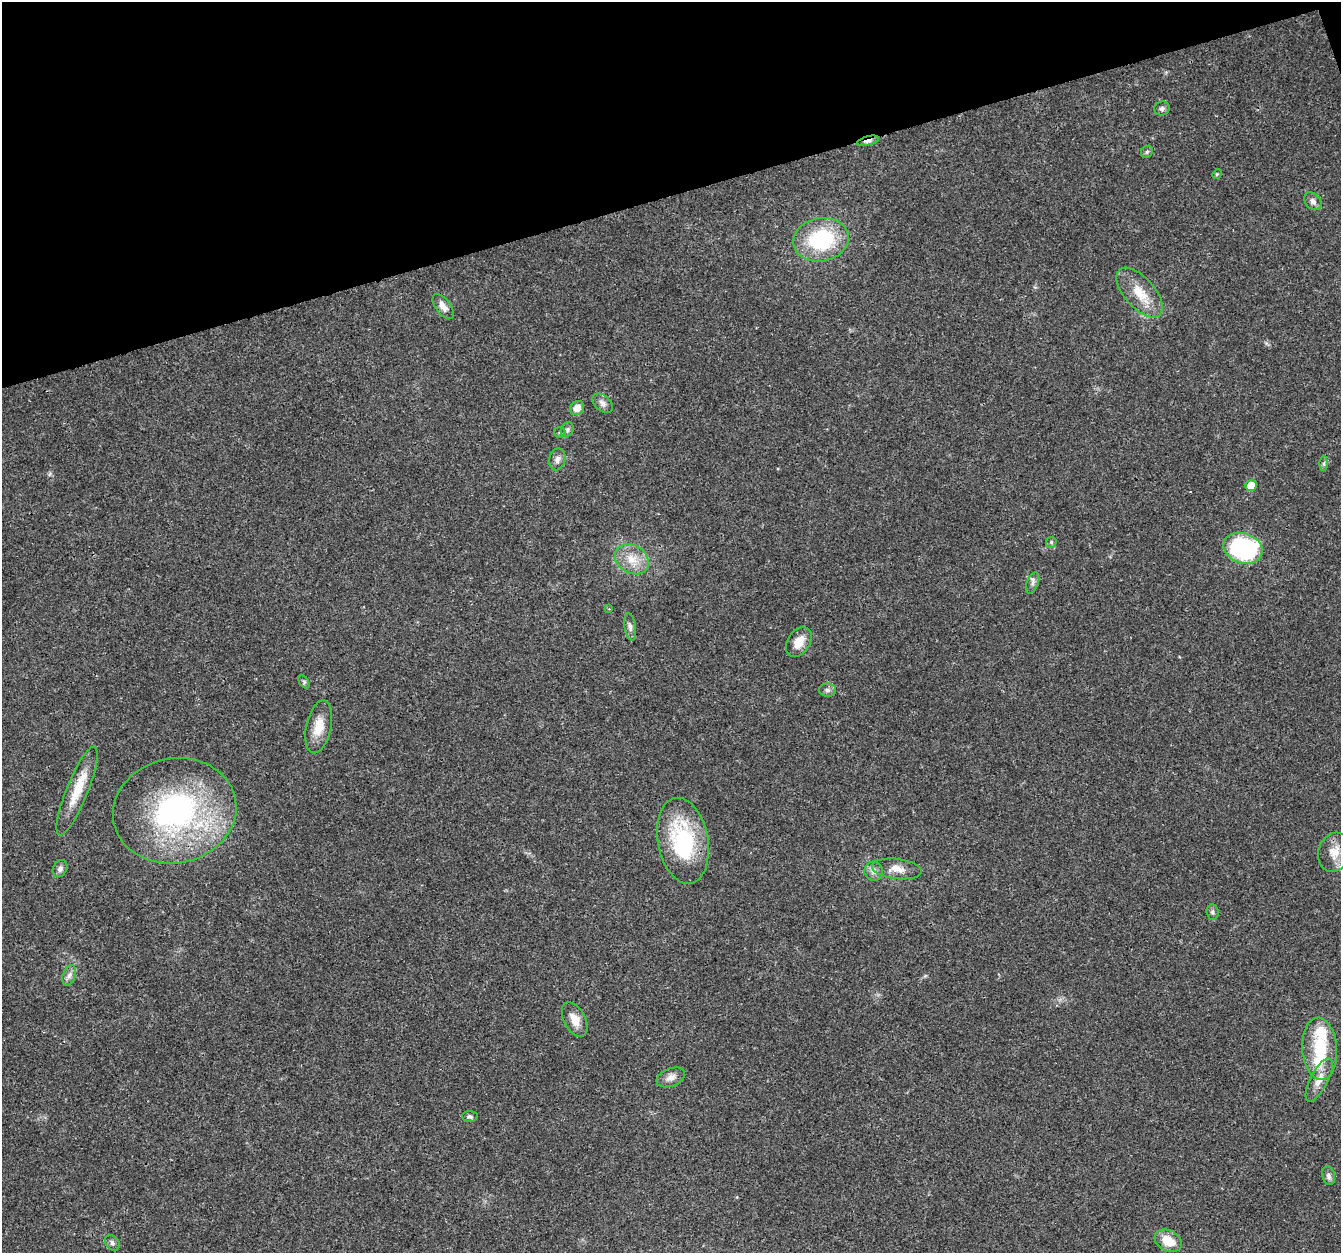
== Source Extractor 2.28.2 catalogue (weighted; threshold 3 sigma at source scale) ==
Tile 3 of 4 x 4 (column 3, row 1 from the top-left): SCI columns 2680-4018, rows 3868-5118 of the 5358 x 5181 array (HDU 1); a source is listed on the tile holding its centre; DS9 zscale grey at full resolution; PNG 1343 x 1255 px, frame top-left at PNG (2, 2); each listed source drawn as its Kron ellipse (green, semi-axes under 4 px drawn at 4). Shown black and unused: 16% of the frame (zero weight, under 3 of 4 exposures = <1% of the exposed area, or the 3 px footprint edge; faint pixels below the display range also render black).
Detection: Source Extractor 2.28.2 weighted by HDU 2 'WHT'; one run over the whole footprint, this tile lists its part. Background 0.0264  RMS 0.002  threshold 0.0088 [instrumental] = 3 sigma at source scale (4.5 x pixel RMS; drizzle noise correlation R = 1.50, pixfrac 1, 0.0396/0.0396 arcsec/px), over >= 5 px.
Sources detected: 46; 2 inside a brighter object's white glare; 1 cosmic-ray / hot-pixel residue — neither listed nor drawn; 1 inside a brighter listed object's ellipse — not listed separately; the other 42 listed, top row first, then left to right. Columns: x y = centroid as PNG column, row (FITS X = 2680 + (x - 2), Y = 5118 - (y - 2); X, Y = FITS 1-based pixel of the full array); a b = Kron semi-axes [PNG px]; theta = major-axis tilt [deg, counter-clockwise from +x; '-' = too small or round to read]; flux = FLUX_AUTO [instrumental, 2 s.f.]
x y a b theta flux
1162 108 8 7 - 0.56
868 141 11 4 15 0.78
1147 152 6 5 - 0.36
1217 174 5 4 - 0.24
1313 201 10 7 -47 0.83
821 240 28 21 11 16
1140 292 30 15 -49 4.7
443 306 14 7 -53 1.6
603 403 12 7 -42 0.96
577 408 8 6 46 1.7
567 430 7 6 - 0.52
560 432 6 5 - 0.32
557 459 11 8 77 0.94
1324 463 7 4 90 0.36
1251 486 5 5 - 3.6
1051 542 6 5 - 0.27
1243 548 20 15 -19 27
632 559 18 14 -31 3.5
1033 583 11 5 68 0.66
609 609 3 3 - 0.15
630 627 14 5 -81 0.8
799 642 16 11 57 2.5
304 682 7 4 -56 0.36
828 690 8 6 -2 0.61
319 727 27 12 78 3.6
77 791 47 11 68 5.4
175 811 62 52 12 44
683 841 43 25 -80 19
1334 852 20 16 72 3
60 868 9 7 60 0.76
897 869 25 10 -7 2.4
874 871 9 9 - 1.1
1213 912 8 6 -84 0.46
69 975 11 6 72 0.87
575 1020 18 10 -61 2.3
1320 1049 31 17 -86 9.1
671 1077 15 9 22 1.3
1319 1080 24 9 63 2.3
470 1117 8 5 -3 0.47
1329 1175 9 6 -78 0.69
1168 1241 14 10 -29 3.5
112 1243 8 6 -47 0.58
Overlapping masked pixels (flux is a lower limit): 1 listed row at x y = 868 141